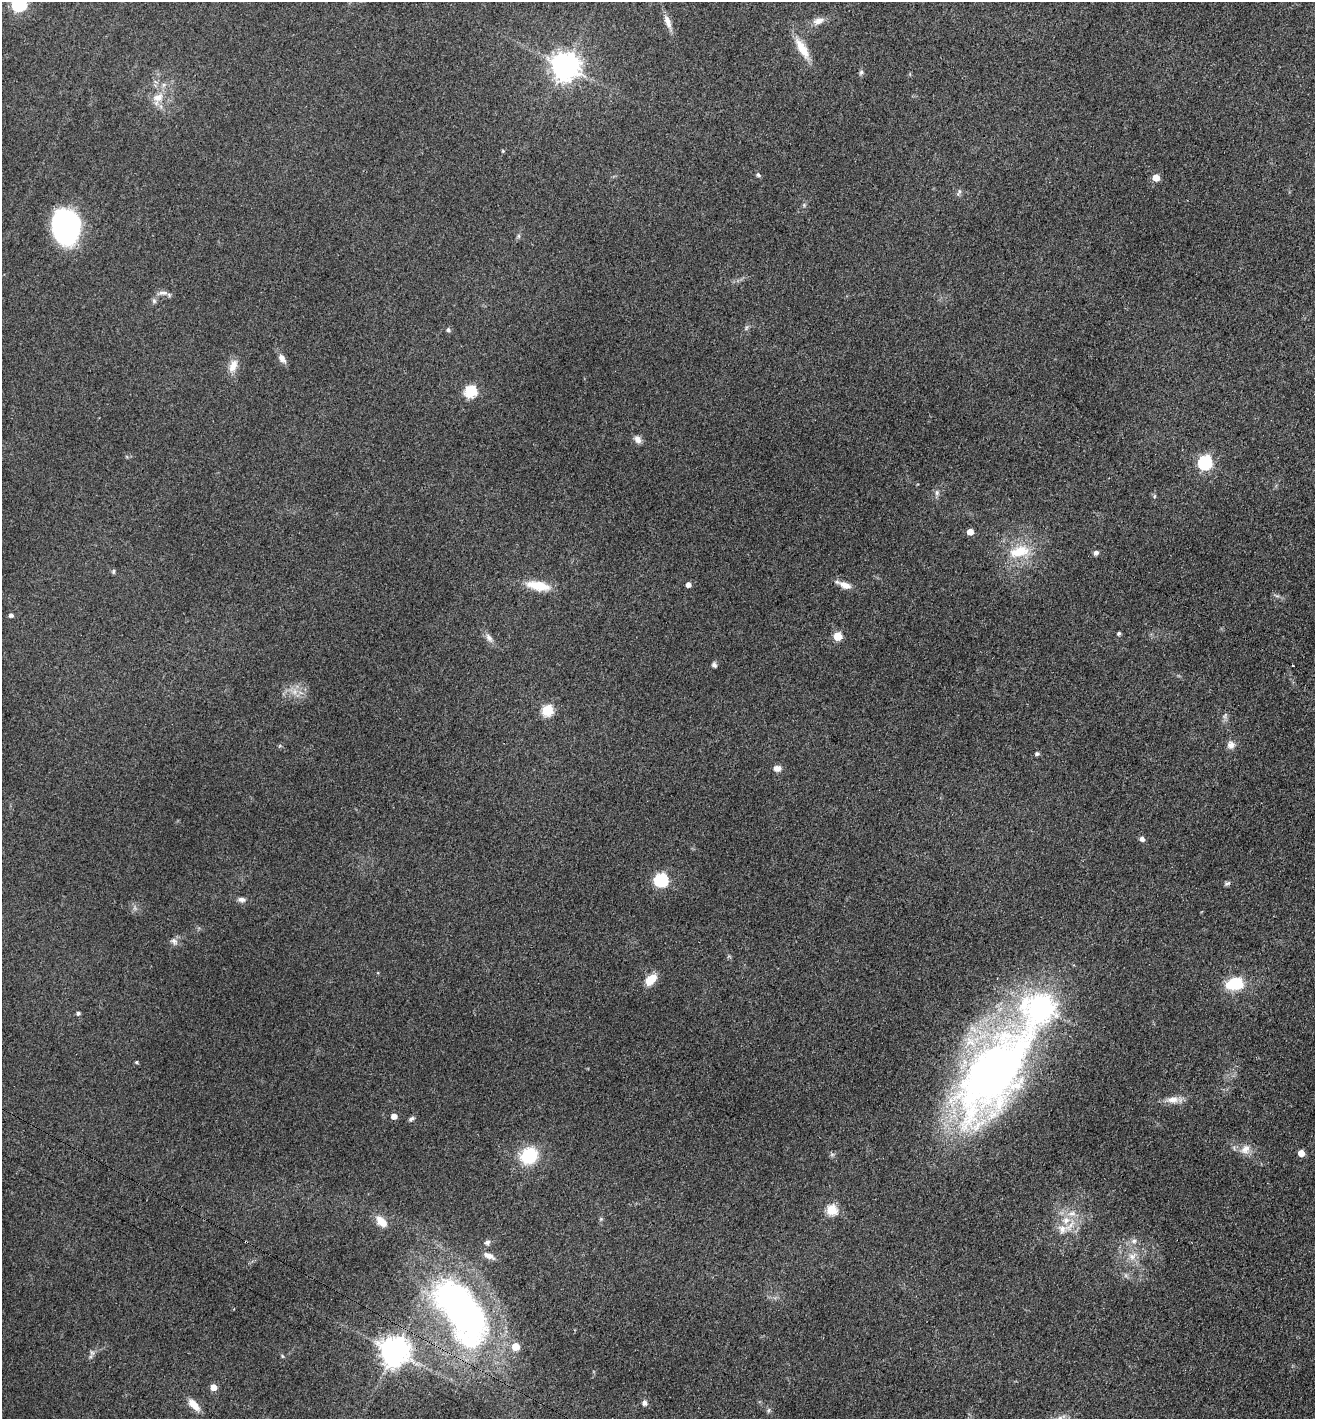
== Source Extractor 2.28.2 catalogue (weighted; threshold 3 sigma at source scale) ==
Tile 6 of 4 x 4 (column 2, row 2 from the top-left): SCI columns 1471-2783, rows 2846-4262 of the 5702 x 5692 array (HDU 1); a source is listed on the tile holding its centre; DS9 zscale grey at full resolution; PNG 1317 x 1421 px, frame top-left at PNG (2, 2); no overlay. Shown black and unused: <1% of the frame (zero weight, under 3 of 4 exposures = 2% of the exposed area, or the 3 px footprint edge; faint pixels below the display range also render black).
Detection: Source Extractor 2.28.2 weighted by HDU 2 'WHT'; one run over the whole footprint, this tile lists its part. Background 0.0823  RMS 0.0062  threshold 0.0278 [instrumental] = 3 sigma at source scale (4.5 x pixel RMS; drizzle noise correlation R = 1.50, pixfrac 1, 0.05/0.05 arcsec/px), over >= 5 px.
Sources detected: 77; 1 cosmic-ray / hot-pixel residue — not listed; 3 inside a brighter listed object's ellipse — not listed separately; the other 73 listed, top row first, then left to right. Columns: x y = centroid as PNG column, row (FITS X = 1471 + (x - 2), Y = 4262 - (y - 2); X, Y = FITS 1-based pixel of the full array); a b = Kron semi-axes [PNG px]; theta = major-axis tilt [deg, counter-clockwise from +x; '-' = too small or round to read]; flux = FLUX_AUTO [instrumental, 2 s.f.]
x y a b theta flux
19 4 6 6 - 110
818 21 15 8 12 4.5
667 22 20 7 -69 4.8
802 48 29 10 -59 12
565 66 9 9 - 800
861 72 8 5 63 1.3
158 97 15 10 22 7.3
503 151 5 4 - 0.79
758 175 7 5 -32 1.2
1156 177 5 5 - 10
959 192 10 4 66 1.4
65 227 29 22 -81 120
519 236 7 4 90 1.1
163 293 14 6 0 3
154 301 6 6 - 1.3
746 328 7 4 72 1.1
448 330 5 5 - 1.6
282 358 12 8 -55 3.5
233 366 17 9 64 6.3
470 391 6 6 - 60
638 439 10 7 -56 3.3
1205 462 7 6 - 95
937 493 8 6 71 1.7
1155 496 6 3 70 0.66
970 532 5 5 - 6.4
1019 551 32 15 15 20
1096 552 6 5 - 1.9
113 571 7 3 82 0.8
688 585 5 4 - 3.3
845 585 16 7 -25 5.6
538 586 30 11 -11 14
11 615 5 5 - 2
1119 633 4 4 - 1.1
838 636 6 6 - 16
489 638 13 7 -52 3.2
714 665 6 5 - 1.7
294 692 7 6 - 2.9
547 710 6 6 - 47
1225 715 10 4 64 1.6
1231 745 10 10 - 3.5
1037 754 6 5 - 1.2
777 768 10 8 -1 3.3
1142 838 6 5 - 2.6
661 880 6 6 - 94
1227 884 8 5 20 1.3
242 899 8 6 -11 2.5
174 941 11 7 -37 2.6
651 980 15 9 47 9.4
1235 983 16 11 9 25
1042 1008 9 9 - 450
78 1013 5 4 - 1.4
136 1062 4 4 - 0.87
993 1072 136 54 56 420
1173 1100 17 9 5 5.6
394 1116 5 5 - 5
412 1119 8 5 31 1.5
1245 1149 15 11 46 5.8
1301 1153 5 5 - 8.2
529 1156 15 13 41 32
832 1210 6 6 - 37
601 1219 5 5 - 0.8
1066 1220 11 9 63 6.4
381 1222 16 9 -47 7.5
1134 1241 8 7 - 2.4
487 1242 8 6 30 1.9
489 1256 16 7 -25 3.9
1132 1256 14 9 32 5.7
461 1312 92 45 -57 260
394 1351 9 9 - 920
282 1356 6 3 -71 0.69
213 1387 5 5 - 7.5
644 1403 7 6 - 2.2
194 1404 18 8 -44 6.9
Overlapping masked pixels (flux is a lower limit): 2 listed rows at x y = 461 1312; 394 1351
Isophote crosses this tile's border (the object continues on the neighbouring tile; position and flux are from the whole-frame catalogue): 1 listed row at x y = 19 4